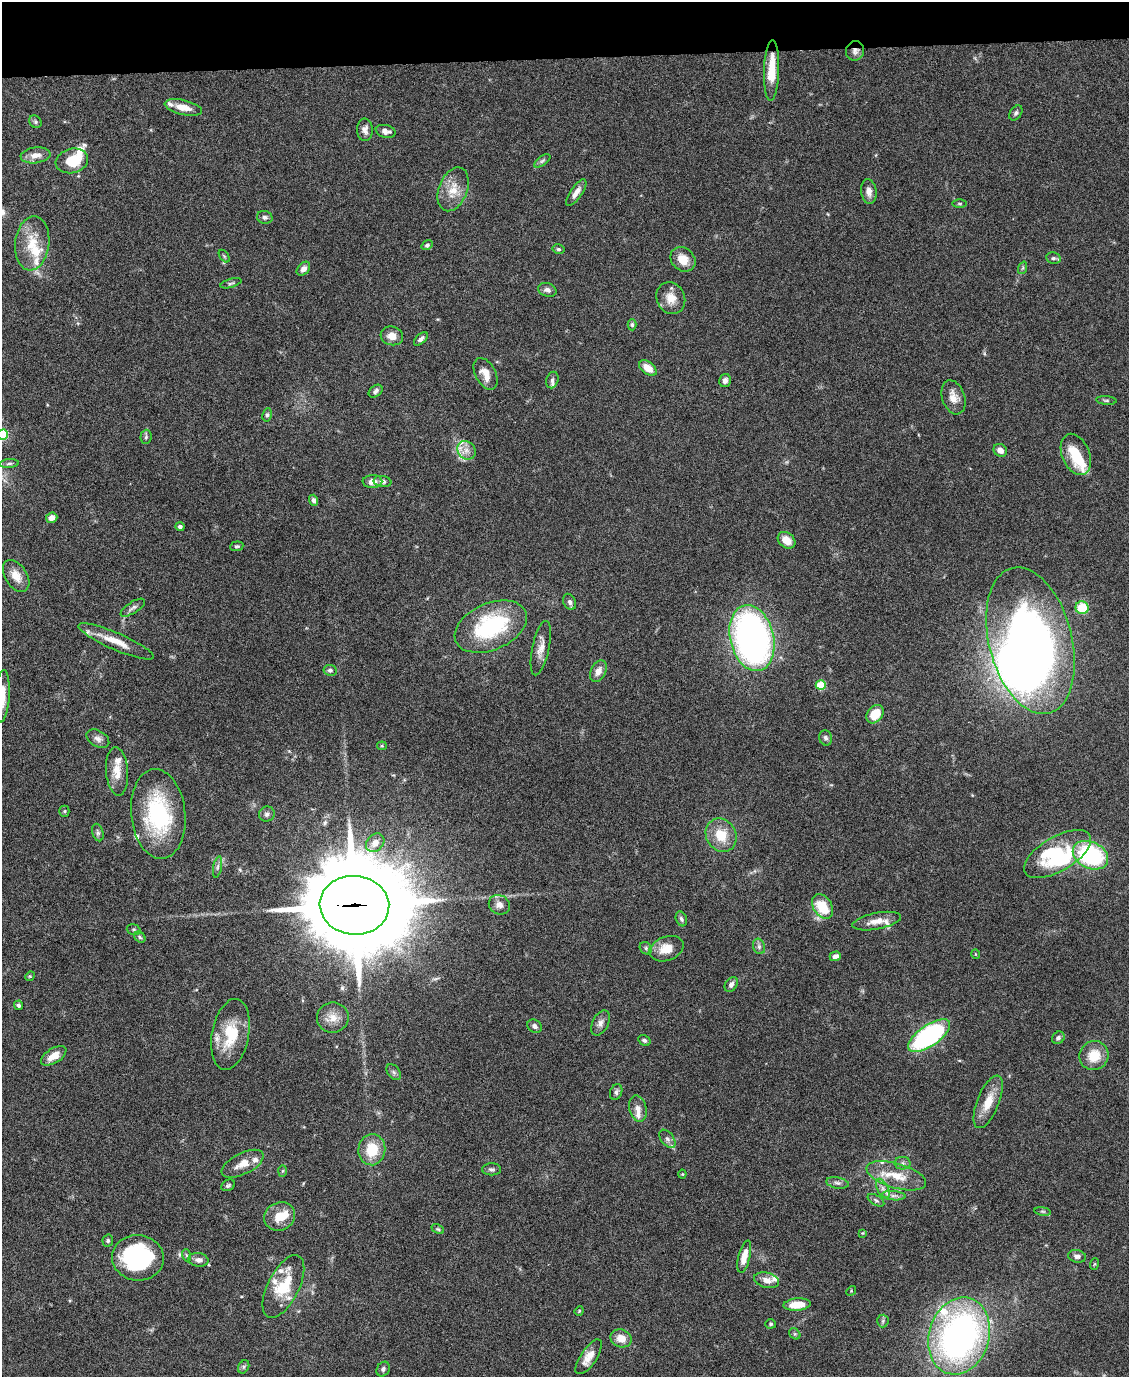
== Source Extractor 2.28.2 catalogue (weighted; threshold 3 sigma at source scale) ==
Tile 3 of 4 x 3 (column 3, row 1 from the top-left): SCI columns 2255-3381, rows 2979-4353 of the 4507 x 4480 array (HDU 1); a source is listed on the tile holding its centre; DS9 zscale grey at full resolution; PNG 1131 x 1379 px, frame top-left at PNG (2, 2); each listed source drawn as its Kron ellipse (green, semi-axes under 4 px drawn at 4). Shown black and unused: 4% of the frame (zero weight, under 4 of 8 exposures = <1% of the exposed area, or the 3 px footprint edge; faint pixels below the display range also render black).
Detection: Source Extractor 2.28.2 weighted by HDU 2 'WHT'; one run over the whole footprint, this tile lists its part. Background 0.0544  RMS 0.0038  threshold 0.0155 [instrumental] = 3 sigma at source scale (4.09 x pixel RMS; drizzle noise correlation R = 1.36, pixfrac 0.8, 0.05/0.05 arcsec/px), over >= 5 px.
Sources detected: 164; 3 inside a brighter object's white glare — neither listed nor drawn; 19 inside a brighter listed object's ellipse — not listed separately; the other 142 listed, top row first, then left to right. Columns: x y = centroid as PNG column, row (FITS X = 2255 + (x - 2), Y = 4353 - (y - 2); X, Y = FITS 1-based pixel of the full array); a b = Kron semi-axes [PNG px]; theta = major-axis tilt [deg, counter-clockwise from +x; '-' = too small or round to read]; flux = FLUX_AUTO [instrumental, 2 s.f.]
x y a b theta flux
855 51 10 9 - 1.8
772 71 30 7 88 8.9
183 107 19 7 -12 4.6
1016 113 8 5 54 0.82
35 122 7 5 -47 0.75
365 130 11 8 -87 1.8
386 131 10 6 -14 1.8
35 155 15 8 6 3.2
72 161 16 12 15 9.7
542 161 9 4 35 0.84
453 189 23 14 68 6.4
869 191 12 7 -82 2.3
576 192 15 6 56 2.4
959 204 7 3 0 0.47
265 217 8 6 -16 1.1
32 243 27 17 84 10
427 245 6 4 35 0.68
558 249 6 4 -14 0.62
224 256 7 3 -53 0.46
1053 258 7 5 -11 0.76
683 259 13 11 -42 4.6
1022 268 6 4 70 0.52
303 269 8 5 48 1.6
231 283 11 4 16 0.73
547 290 9 6 -17 1.3
671 298 16 14 -65 4.7
632 325 5 4 - 0.63
392 336 11 9 -14 3.5
421 339 8 4 44 1.1
648 368 10 6 -38 4.3
486 374 17 10 -62 4.4
552 380 8 6 75 1.1
725 380 7 6 - 1.6
376 391 8 5 38 0.99
953 397 17 11 -72 3.6
1106 400 10 4 -4 0.66
267 415 7 5 80 0.73
2 435 5 5 - 25
146 437 7 5 85 0.7
466 450 10 8 -46 2.5
1000 450 7 6 - 2.3
1076 454 21 13 -67 11
9 464 10 4 5 0.76
372 481 10 6 3 3
382 481 9 5 -9 1.3
314 500 5 4 - 1.1
52 518 6 5 - 2
180 527 4 4 - 1
787 540 9 7 -39 4.1
237 546 6 5 - 0.59
16 576 18 11 -57 3.9
570 602 8 6 -65 1.2
133 608 14 5 32 1.3
1082 608 6 6 - 11
491 627 38 23 23 35
752 638 34 21 -76 150
116 641 41 8 -23 6.8
1030 641 75 41 -76 240
541 648 28 8 78 3.6
330 670 6 5 - 0.84
598 671 11 7 64 2.6
821 685 5 5 - 14
2 696 26 7 86 5.1
875 714 10 7 50 7.3
825 738 8 6 -71 1
98 739 12 8 -30 1.7
382 746 5 4 - 0.4
117 771 24 11 -86 4.9
64 811 5 5 - 0.46
158 814 45 27 -84 34
267 814 8 7 - 1.2
98 832 9 5 -74 0.86
721 835 17 15 -60 8.4
375 843 10 8 48 3.1
1057 854 37 17 30 26
1090 855 18 13 -26 41
218 867 11 4 79 0.97
354 905 35 29 -4 6100
499 905 11 9 -32 2.6
823 906 13 9 -57 11
681 919 7 5 -69 0.87
877 921 25 8 11 4.1
134 930 7 5 -18 0.6
140 937 6 5 - 0.59
759 946 8 6 -71 0.98
646 948 7 5 -47 0.73
666 949 18 12 20 5.5
976 954 5 3 - 0.26
835 956 6 4 20 1.4
30 976 5 4 - 0.37
731 984 8 5 56 1.3
19 1005 5 4 - 0.8
333 1018 16 15 - 4.5
600 1023 13 8 63 1.9
534 1026 7 6 - 1.1
230 1034 36 18 80 14
929 1036 24 10 34 66
1058 1038 7 5 44 1
644 1040 6 5 - 0.78
54 1056 14 7 32 4.2
1094 1056 15 14 - 6.9
394 1072 9 6 -51 0.98
616 1092 8 6 66 1
988 1102 28 11 68 6.6
638 1109 13 8 -76 2.4
667 1139 10 6 -53 1.3
372 1150 15 13 84 10
903 1163 8 6 0 1.1
243 1164 23 10 27 4.6
492 1169 9 6 0 0.88
283 1171 6 4 88 0.42
682 1174 4 4 - 0.34
896 1176 31 12 -16 8.6
837 1183 11 5 -9 1.2
228 1185 7 5 28 0.69
883 1188 10 5 -64 1.5
894 1196 12 4 -4 1.4
876 1200 9 5 -31 0.77
1043 1211 8 4 -9 0.66
280 1216 16 14 26 6.6
438 1229 7 4 -25 0.52
863 1233 4 3 - 0.32
108 1241 6 5 - 0.67
186 1255 6 4 -71 0.5
1077 1256 9 6 -10 1.4
744 1257 16 6 76 4.5
138 1258 26 22 -5 45
198 1260 10 7 -10 1.7
1094 1264 6 3 70 0.37
767 1280 13 7 -14 2.5
283 1287 34 15 63 14
851 1291 5 4 - 0.41
797 1304 14 6 5 6
579 1311 5 4 - 0.4
883 1321 6 6 - 0.73
771 1324 5 4 - 0.58
795 1334 6 5 - 0.56
959 1336 39 30 73 140
621 1338 10 8 -22 4
589 1357 20 8 56 4.4
244 1367 7 5 61 0.72
383 1369 8 6 57 0.93
Overlapping masked pixels (flux is a lower limit): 3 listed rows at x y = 855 51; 772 71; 354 905
Isophote crosses this tile's border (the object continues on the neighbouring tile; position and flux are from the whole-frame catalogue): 2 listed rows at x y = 2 435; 2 696